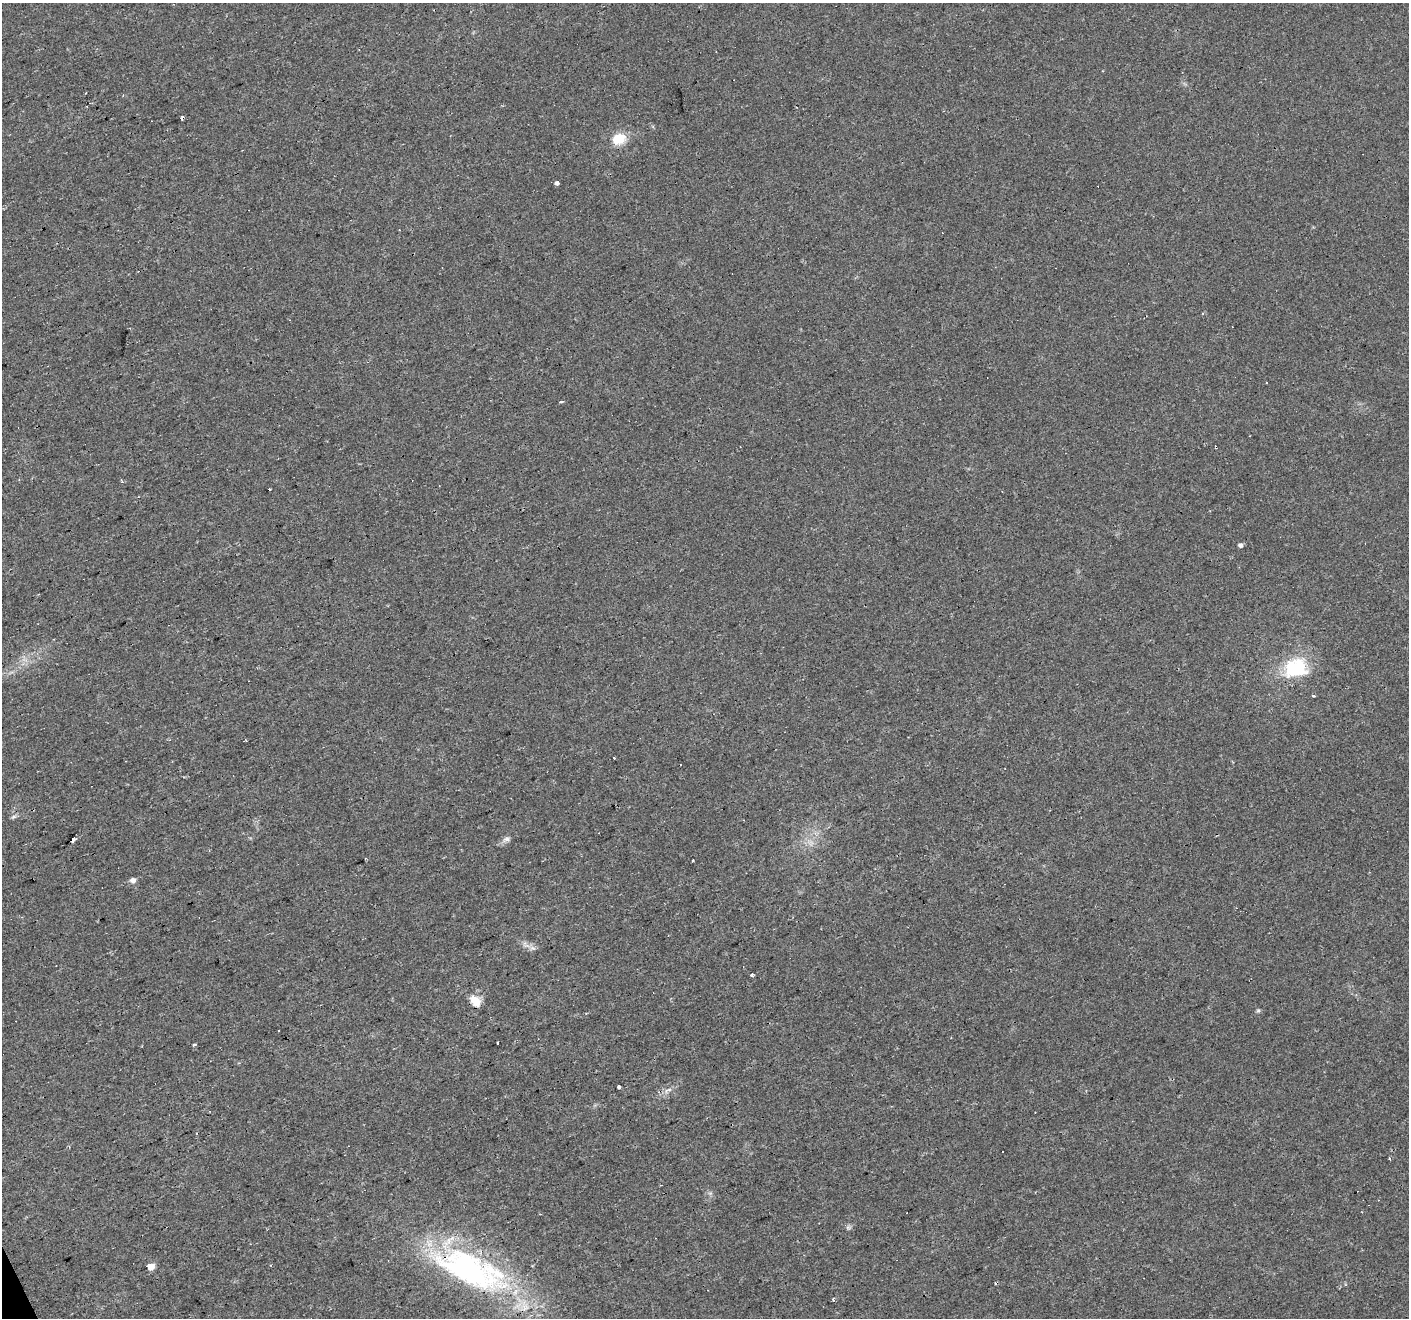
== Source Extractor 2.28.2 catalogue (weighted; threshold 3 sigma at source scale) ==
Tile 7 of 4 x 4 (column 3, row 2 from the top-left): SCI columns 2817-4223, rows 2718-4033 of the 5631 x 5490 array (HDU 1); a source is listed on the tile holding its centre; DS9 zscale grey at full resolution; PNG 1411 x 1320 px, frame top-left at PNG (2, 3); no overlay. Shown black and unused: <1% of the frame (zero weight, under 2 of 3 exposures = <1% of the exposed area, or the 3 px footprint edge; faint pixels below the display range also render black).
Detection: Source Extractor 2.28.2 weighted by HDU 2 'WHT'; one run over the whole footprint, this tile lists its part. Background 0.034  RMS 0.0061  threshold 0.0276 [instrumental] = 3 sigma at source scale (4.5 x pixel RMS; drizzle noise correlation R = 1.50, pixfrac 1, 0.0396/0.0396 arcsec/px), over >= 5 px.
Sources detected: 43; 2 inside a brighter object's white glare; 8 cosmic-ray / hot-pixel residue — not listed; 2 inside a brighter listed object's ellipse — not listed separately; the other 31 listed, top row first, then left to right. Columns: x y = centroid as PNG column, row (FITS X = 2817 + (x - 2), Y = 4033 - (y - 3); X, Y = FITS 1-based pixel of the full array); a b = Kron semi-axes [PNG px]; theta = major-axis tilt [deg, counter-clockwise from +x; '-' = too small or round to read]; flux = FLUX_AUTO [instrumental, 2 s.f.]
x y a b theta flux
86 93 3 2 - 0.47
619 139 19 14 17 12
557 183 4 4 - 4.6
1266 383 2 2 - 0.56
561 401 4 3 - 2.9
122 482 4 3 - 1.1
1240 545 5 4 - 2.2
1292 669 30 18 61 29
1313 696 3 3 - 1.8
246 740 4 2 - 0.57
614 758 3 2 - 1.5
13 817 9 5 27 1.3
506 839 11 7 21 2.5
73 840 4 3 - 56
693 861 3 3 - 2.8
133 880 5 5 - 3.4
533 948 9 6 0 2.3
752 975 3 3 - 3.1
475 1001 14 9 -46 7.8
1258 1011 7 4 1 0.91
278 1031 3 3 - 1.4
497 1043 3 3 - 1.4
194 1045 4 3 - 1.8
619 1087 3 3 - 18
668 1090 14 5 26 3
197 1133 4 2 - 0.44
1390 1158 3 3 - 0.99
848 1227 7 4 -1 1.2
151 1266 5 5 - 12
493 1271 174 44 -20 130
833 1300 5 3 - 0.8
Overlapping masked pixels (flux is a lower limit): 2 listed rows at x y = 73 840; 493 1271